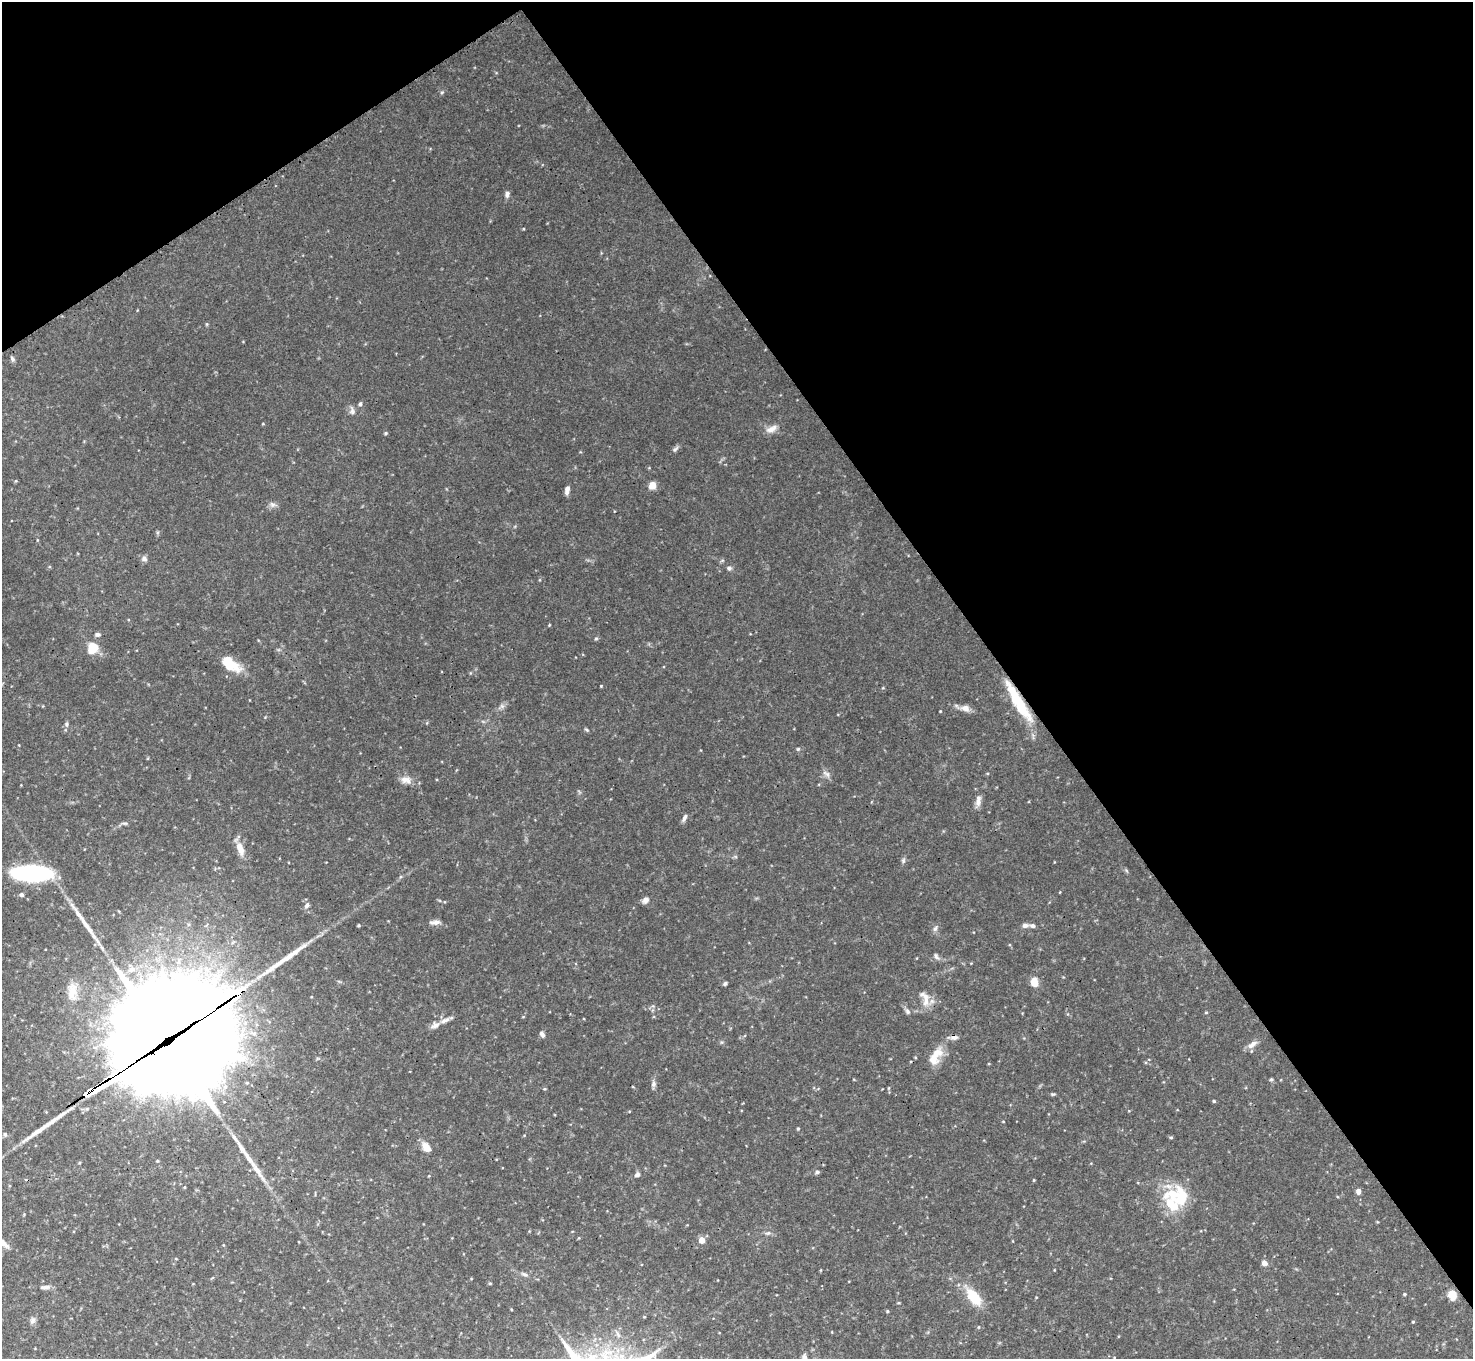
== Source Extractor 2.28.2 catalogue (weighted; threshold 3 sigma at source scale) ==
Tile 3 of 4 x 4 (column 3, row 1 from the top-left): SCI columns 2958-4428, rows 4392-5748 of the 5915 x 5917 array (HDU 1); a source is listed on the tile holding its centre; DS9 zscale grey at full resolution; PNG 1475 x 1361 px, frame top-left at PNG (2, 2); no overlay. Shown black and unused: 36% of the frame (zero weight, under 3 of 4 exposures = <1% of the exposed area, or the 3 px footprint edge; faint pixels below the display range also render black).
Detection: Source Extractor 2.28.2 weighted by HDU 2 'WHT'; one run over the whole footprint, this tile lists its part. Background 0.133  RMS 0.0052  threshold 0.0235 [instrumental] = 3 sigma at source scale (4.5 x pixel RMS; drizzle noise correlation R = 1.50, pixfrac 1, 0.05/0.05 arcsec/px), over >= 5 px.
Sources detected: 80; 1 inside a brighter object's white glare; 1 cosmic-ray / hot-pixel residue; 4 long thin detections or spike segments (spike, bleed or trail) — not listed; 5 inside a brighter listed object's ellipse — not listed separately; the other 69 listed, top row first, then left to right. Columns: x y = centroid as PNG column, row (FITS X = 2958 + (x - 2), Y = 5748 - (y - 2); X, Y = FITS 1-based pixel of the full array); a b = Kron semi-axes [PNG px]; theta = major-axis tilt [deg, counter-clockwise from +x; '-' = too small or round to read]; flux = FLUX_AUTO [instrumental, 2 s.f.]
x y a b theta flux
507 194 9 5 84 1.4
12 359 8 4 -71 0.91
360 404 5 4 - 0.91
352 411 9 6 -87 1.5
771 429 16 7 28 3.2
386 433 5 3 - 0.53
675 449 7 4 37 0.97
652 485 5 5 - 11
567 490 9 5 78 2.1
273 504 9 4 -8 1.3
144 559 7 6 - 1.7
729 568 6 5 - 1
98 634 6 5 - 1
596 639 5 3 - 0.54
93 648 13 10 76 8.7
230 664 24 12 -39 12
1021 707 38 13 -58 18
965 708 12 8 -22 2.9
66 724 5 5 - 0.87
798 749 4 4 - 0.57
827 774 10 4 -29 1.3
406 780 15 8 -11 3.5
978 801 14 7 79 2.7
684 818 10 5 63 1.3
240 848 15 8 -70 5.3
903 861 6 4 72 0.88
31 873 42 15 -1 54
21 895 5 5 - 1.1
645 900 9 6 36 1.9
307 905 8 6 59 1.4
435 922 14 5 3 2
359 925 5 3 - 0.47
1025 925 8 6 10 1.6
935 928 7 4 45 1.1
936 956 10 5 -57 1.2
132 969 9 7 41 2.5
1034 982 9 7 -86 4.7
725 984 6 4 49 0.79
72 992 24 10 80 6.4
926 1000 17 7 75 4.3
907 1011 8 5 -60 1.2
1206 1012 5 3 - 0.46
445 1020 15 5 23 2.4
542 1034 7 5 -54 1.4
165 1042 115 32 33 20000
1252 1045 16 6 38 2.7
935 1057 26 13 59 8.8
1271 1079 6 3 1 0.58
653 1084 6 5 - 1.2
225 1087 8 6 68 2.1
1214 1101 4 4 - 0.65
798 1129 4 3 - 0.49
1171 1137 5 3 - 0.54
426 1147 11 7 -57 5.2
817 1172 5 5 - 0.91
637 1175 7 5 17 1.5
1358 1191 6 5 - 2
1182 1197 24 15 -88 15
702 1240 5 5 - 5.9
3 1243 13 6 -44 2.7
1264 1263 6 5 - 2.6
525 1275 9 4 -11 1.1
45 1287 13 5 5 1.7
1404 1294 4 3 - 0.63
1452 1295 10 8 -72 6.1
974 1297 22 12 -51 13
887 1311 5 3 - 0.43
33 1320 9 5 61 1.4
1413 1322 4 3 - 0.45
Overlapping masked pixels (flux is a lower limit): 2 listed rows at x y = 1021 707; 165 1042
Isophote crosses this tile's border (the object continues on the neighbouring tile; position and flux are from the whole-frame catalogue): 1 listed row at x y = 3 1243
Unlisted compact peaks at least as high as the median listed source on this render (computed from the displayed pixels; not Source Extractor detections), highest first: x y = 601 686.